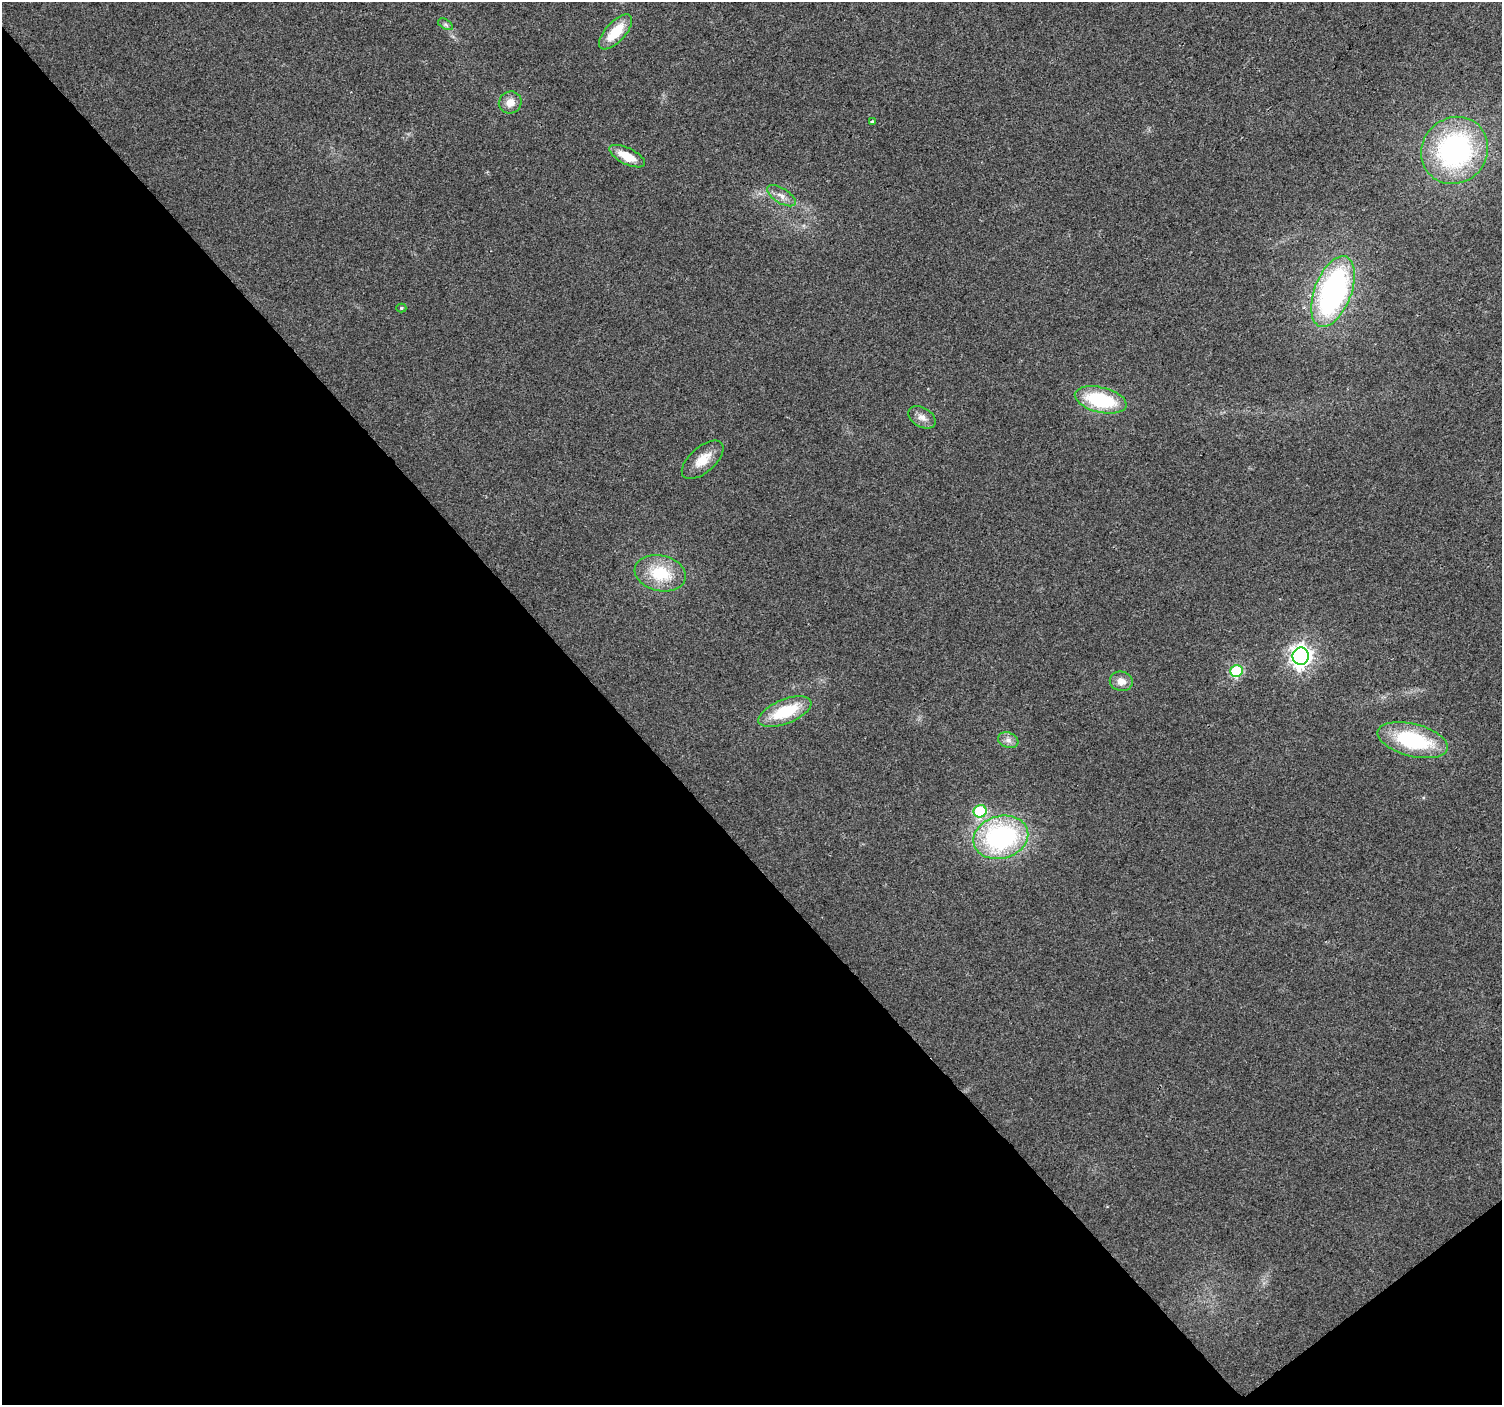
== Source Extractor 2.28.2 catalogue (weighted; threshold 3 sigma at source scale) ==
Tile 14 of 4 x 4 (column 2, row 4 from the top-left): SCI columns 1505-3004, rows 206-1608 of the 6004 x 5959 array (HDU 1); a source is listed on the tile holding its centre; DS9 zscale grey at full resolution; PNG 1504 x 1407 px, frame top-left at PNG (2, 2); each listed source drawn as its Kron ellipse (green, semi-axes under 4 px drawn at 4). Shown black and unused: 42% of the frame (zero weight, under 2 of 3 exposures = <1% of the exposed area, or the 3 px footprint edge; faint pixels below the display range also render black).
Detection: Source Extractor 2.28.2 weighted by HDU 2 'WHT'; one run over the whole footprint, this tile lists its part. Background 0.023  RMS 0.0061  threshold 0.0276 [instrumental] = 3 sigma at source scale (4.5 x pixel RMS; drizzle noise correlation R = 1.50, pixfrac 1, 0.0396/0.0396 arcsec/px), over >= 5 px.
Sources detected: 21; all 21 listed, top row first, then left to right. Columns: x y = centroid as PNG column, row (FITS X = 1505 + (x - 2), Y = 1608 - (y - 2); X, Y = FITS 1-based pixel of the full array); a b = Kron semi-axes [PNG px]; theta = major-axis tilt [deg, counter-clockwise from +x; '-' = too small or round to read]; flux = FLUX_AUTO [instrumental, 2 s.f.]
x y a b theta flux
445 24 8 5 -31 1.3
616 32 22 10 47 17
510 102 12 10 31 6.1
872 122 3 3 - 3.4
1455 150 35 32 47 120
627 156 19 8 -26 12
781 196 16 7 -31 4.5
1333 291 37 18 69 150
401 308 5 4 - 0.8
1101 400 26 12 -14 43
922 417 15 9 -31 4.4
703 460 25 12 41 11
660 573 26 17 -13 25
1301 656 8 8 - 360
1236 671 6 6 - 53
1121 681 11 9 -14 5.2
785 712 28 12 22 27
1008 740 10 7 -20 3
1413 740 36 16 -14 53
980 811 6 6 - 42
1001 837 28 21 15 110